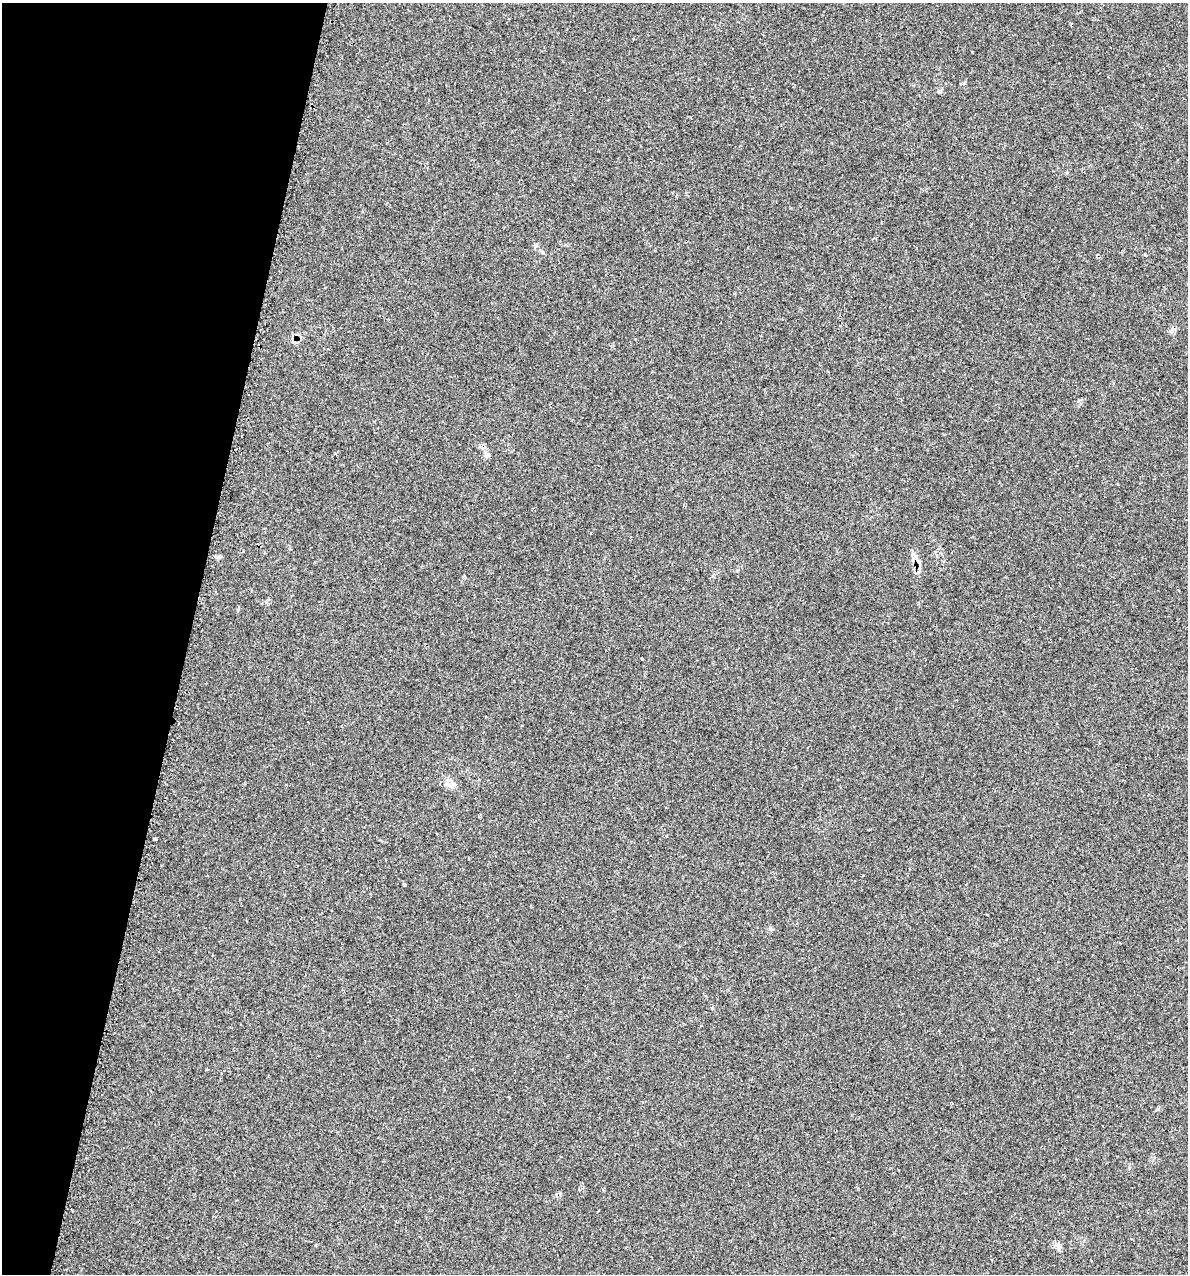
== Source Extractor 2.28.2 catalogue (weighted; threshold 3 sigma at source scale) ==
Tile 9 of 4 x 4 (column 1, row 3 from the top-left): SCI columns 127-1312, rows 1279-2550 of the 5134 x 5104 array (HDU 1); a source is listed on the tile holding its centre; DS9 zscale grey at full resolution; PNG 1190 x 1276 px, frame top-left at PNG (2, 3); no overlay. Shown black and unused: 16% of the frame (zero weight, under 2 of 3 exposures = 1% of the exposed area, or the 3 px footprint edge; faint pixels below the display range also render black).
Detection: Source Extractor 2.28.2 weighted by HDU 2 'WHT'; one run over the whole footprint, this tile lists its part. Background 0.118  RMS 0.0072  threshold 0.0324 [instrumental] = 3 sigma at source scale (4.5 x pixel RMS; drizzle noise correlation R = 1.50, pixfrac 1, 0.05/0.05 arcsec/px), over >= 5 px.
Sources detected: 10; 3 cosmic-ray / hot-pixel residue — not listed; the other 7 listed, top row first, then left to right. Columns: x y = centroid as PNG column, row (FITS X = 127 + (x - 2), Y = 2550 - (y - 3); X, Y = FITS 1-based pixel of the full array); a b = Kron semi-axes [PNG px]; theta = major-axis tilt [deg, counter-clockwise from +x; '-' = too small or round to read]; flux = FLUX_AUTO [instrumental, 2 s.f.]
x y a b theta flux
939 91 8 4 32 1.1
535 245 7 5 69 1.3
487 454 9 5 -70 2.1
217 557 9 4 11 1.6
448 783 14 7 90 4
155 839 4 3 - 0.88
987 915 3 2 - 1.3